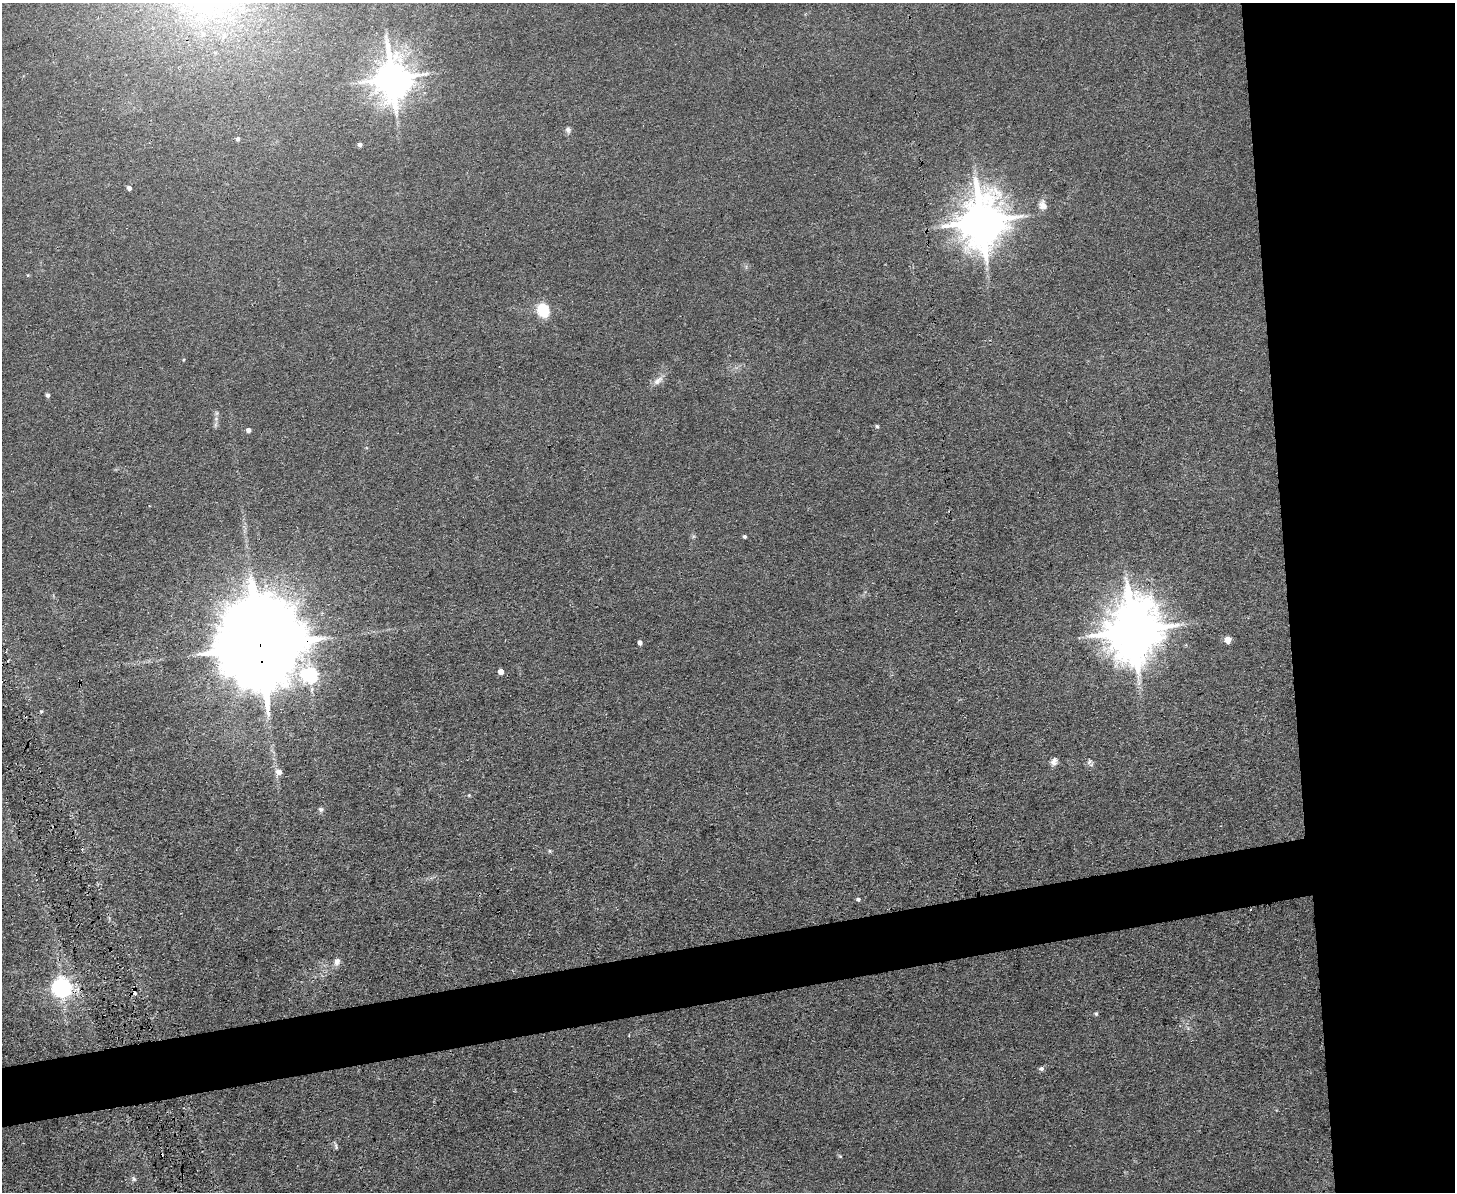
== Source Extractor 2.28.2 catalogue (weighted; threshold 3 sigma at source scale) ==
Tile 6 of 3 x 4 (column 3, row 2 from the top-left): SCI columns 3037-4489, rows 2379-3568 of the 4732 x 4757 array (HDU 1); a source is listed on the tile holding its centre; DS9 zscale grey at full resolution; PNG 1457 x 1194 px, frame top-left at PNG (2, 3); no overlay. Shown black and unused: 16% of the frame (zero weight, under 3 of 4 exposures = <1% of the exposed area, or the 3 px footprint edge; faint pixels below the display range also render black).
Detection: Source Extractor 2.28.2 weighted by HDU 2 'WHT'; one run over the whole footprint, this tile lists its part. Background 0.0426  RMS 0.0052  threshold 0.0232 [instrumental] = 3 sigma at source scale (4.5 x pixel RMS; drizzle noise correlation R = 1.50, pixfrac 1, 0.05/0.05 arcsec/px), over >= 5 px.
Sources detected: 35; all 35 listed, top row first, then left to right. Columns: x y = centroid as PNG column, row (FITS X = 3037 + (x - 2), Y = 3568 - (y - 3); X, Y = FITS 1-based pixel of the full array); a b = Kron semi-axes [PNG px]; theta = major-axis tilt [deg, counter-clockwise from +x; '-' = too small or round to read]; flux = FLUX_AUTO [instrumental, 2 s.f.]
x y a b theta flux
392 78 11 10 - 1400
568 130 8 7 - 1.6
238 139 5 4 - 1.2
360 144 5 5 - 1.4
129 188 4 4 - 2.1
1043 205 12 10 -75 3.7
981 221 14 12 84 2200
543 310 15 12 -67 14
658 380 16 8 41 3.5
47 395 5 5 - 1.3
877 426 5 4 - 0.85
249 430 5 4 - 2.3
745 536 4 4 - 1
1133 630 17 14 82 3400
1228 640 5 5 - 8.1
640 642 4 4 - 2.3
260 646 28 19 -87 15000
501 671 4 4 - 5.1
310 675 7 6 - 130
41 711 5 4 - 0.61
1054 761 10 7 59 2.5
1089 761 9 5 53 1.4
279 772 8 7 - 3.2
469 795 5 4 - 0.52
321 809 7 6 - 1.4
550 851 5 5 - 0.68
858 899 5 4 - 0.95
337 962 11 8 77 2.5
62 987 7 7 - 300
135 993 10 4 -77 1.5
1096 1013 5 4 - 0.78
1041 1069 6 5 - 1.6
336 1146 8 4 -69 0.99
840 1156 6 4 -45 0.6
134 1179 8 5 -61 1.1
Overlapping masked pixels (flux is a lower limit): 3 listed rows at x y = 981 221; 260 646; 135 993